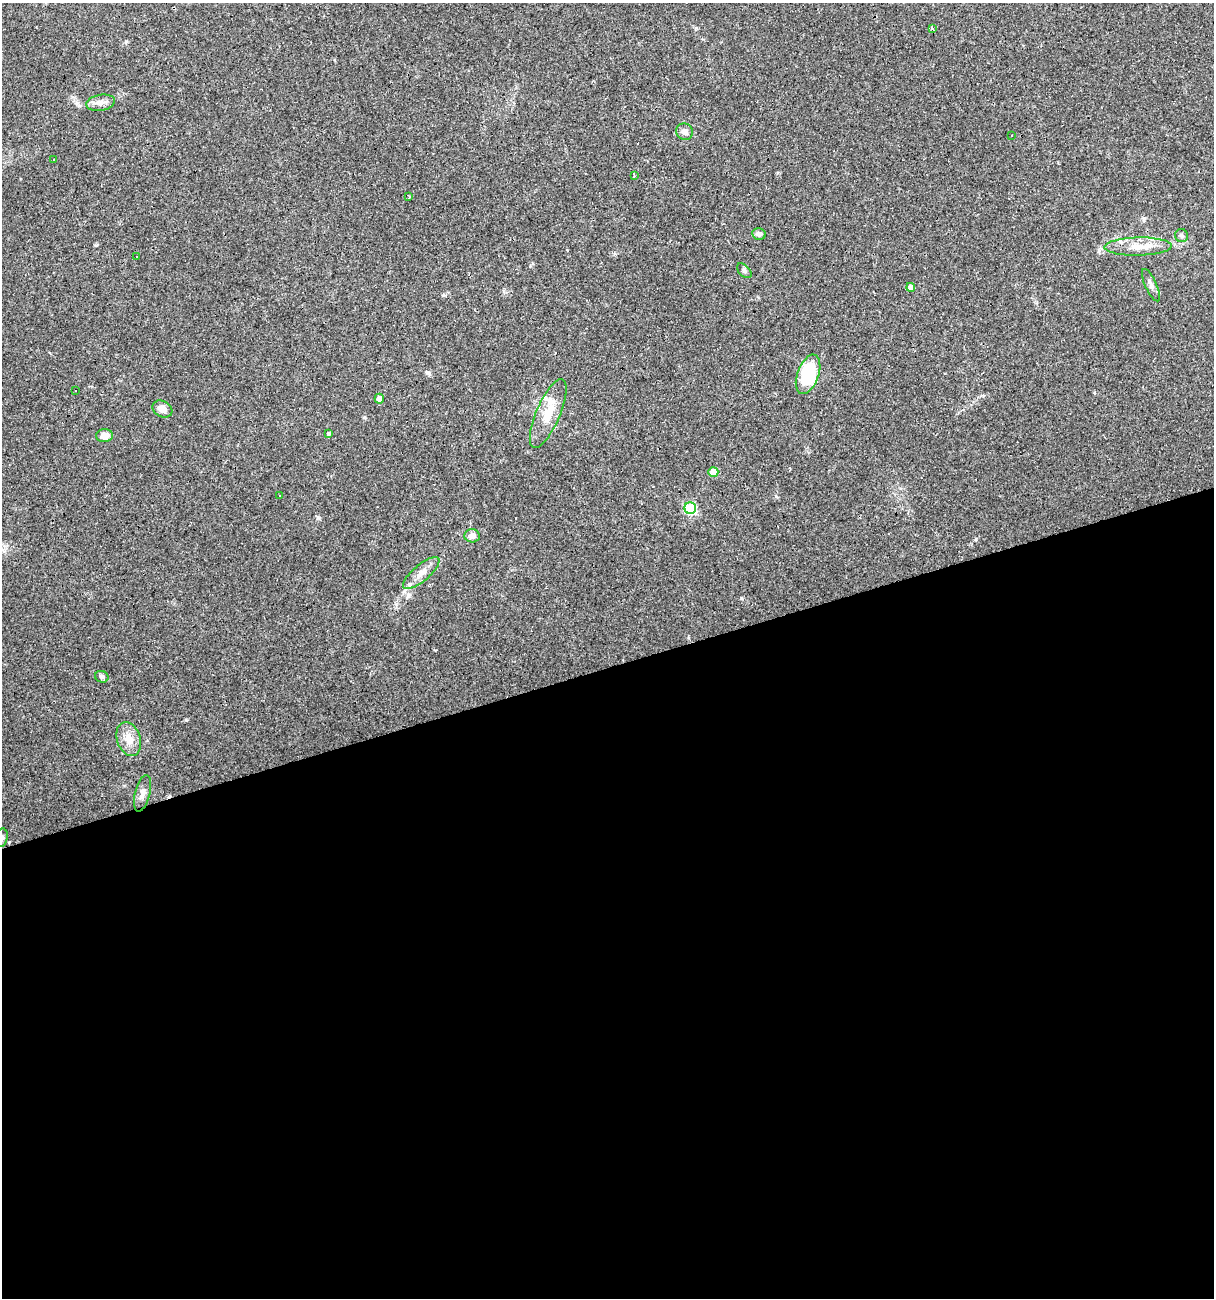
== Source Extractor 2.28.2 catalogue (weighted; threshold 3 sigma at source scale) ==
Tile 15 of 4 x 4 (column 3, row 4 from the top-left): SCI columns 2470-3681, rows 1-1296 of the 4989 x 5186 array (HDU 1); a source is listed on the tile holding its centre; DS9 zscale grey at full resolution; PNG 1216 x 1300 px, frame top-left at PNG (2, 3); each listed source drawn as its Kron ellipse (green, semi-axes under 4 px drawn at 4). Shown black and unused: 49% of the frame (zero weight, under 3 of 4 exposures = <1% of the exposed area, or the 3 px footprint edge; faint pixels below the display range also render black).
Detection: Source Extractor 2.28.2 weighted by HDU 2 'WHT'; one run over the whole footprint, this tile lists its part. Background 0.0332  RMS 0.0037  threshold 0.0168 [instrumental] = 3 sigma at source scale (4.5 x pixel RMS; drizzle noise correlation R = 1.50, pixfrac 1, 0.0396/0.0396 arcsec/px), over >= 5 px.
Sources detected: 35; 5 cosmic-ray / hot-pixel residue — neither listed nor drawn; the other 30 listed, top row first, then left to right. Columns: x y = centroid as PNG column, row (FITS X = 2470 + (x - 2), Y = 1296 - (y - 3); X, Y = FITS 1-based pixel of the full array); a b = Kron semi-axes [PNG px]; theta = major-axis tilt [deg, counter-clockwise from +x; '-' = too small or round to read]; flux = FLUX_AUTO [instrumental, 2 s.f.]
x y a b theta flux
932 28 3 3 - 6.5
101 103 14 8 10 2.3
684 132 9 8 - 1.8
1012 135 3 2 - 0.57
54 160 3 2 - 0.57
634 176 3 3 - 1.5
409 197 3 2 - 0.53
759 234 7 6 - 1.5
1181 236 6 6 - 0.8
1138 247 34 9 1 6.6
137 257 3 3 - 1.1
744 271 9 5 -46 0.87
1151 285 17 5 -66 1.7
911 287 4 4 - 2.6
808 374 20 10 70 22
75 391 2 2 - 0.31
379 399 5 5 - 2.4
162 409 10 8 -30 2.9
548 413 37 12 67 8.3
328 433 3 3 - 4
105 436 8 6 1 3.4
713 472 5 5 - 6.3
280 496 3 2 - 0.36
690 508 6 5 - 33
472 536 7 6 - 2.1
421 573 23 8 40 3.7
102 677 7 5 -24 0.87
129 739 17 11 -71 4.5
142 793 19 7 76 2.3
2 838 9 6 81 0.93
Isophote crosses this tile's border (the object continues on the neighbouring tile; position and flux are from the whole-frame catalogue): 1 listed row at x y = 2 838
Unlisted compact peaks at least as high as the median listed source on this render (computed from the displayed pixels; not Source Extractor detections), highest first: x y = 741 598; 186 720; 429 373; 976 539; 443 295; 776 496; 126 41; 96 245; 318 518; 364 417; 696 28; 435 650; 567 250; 409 594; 530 266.